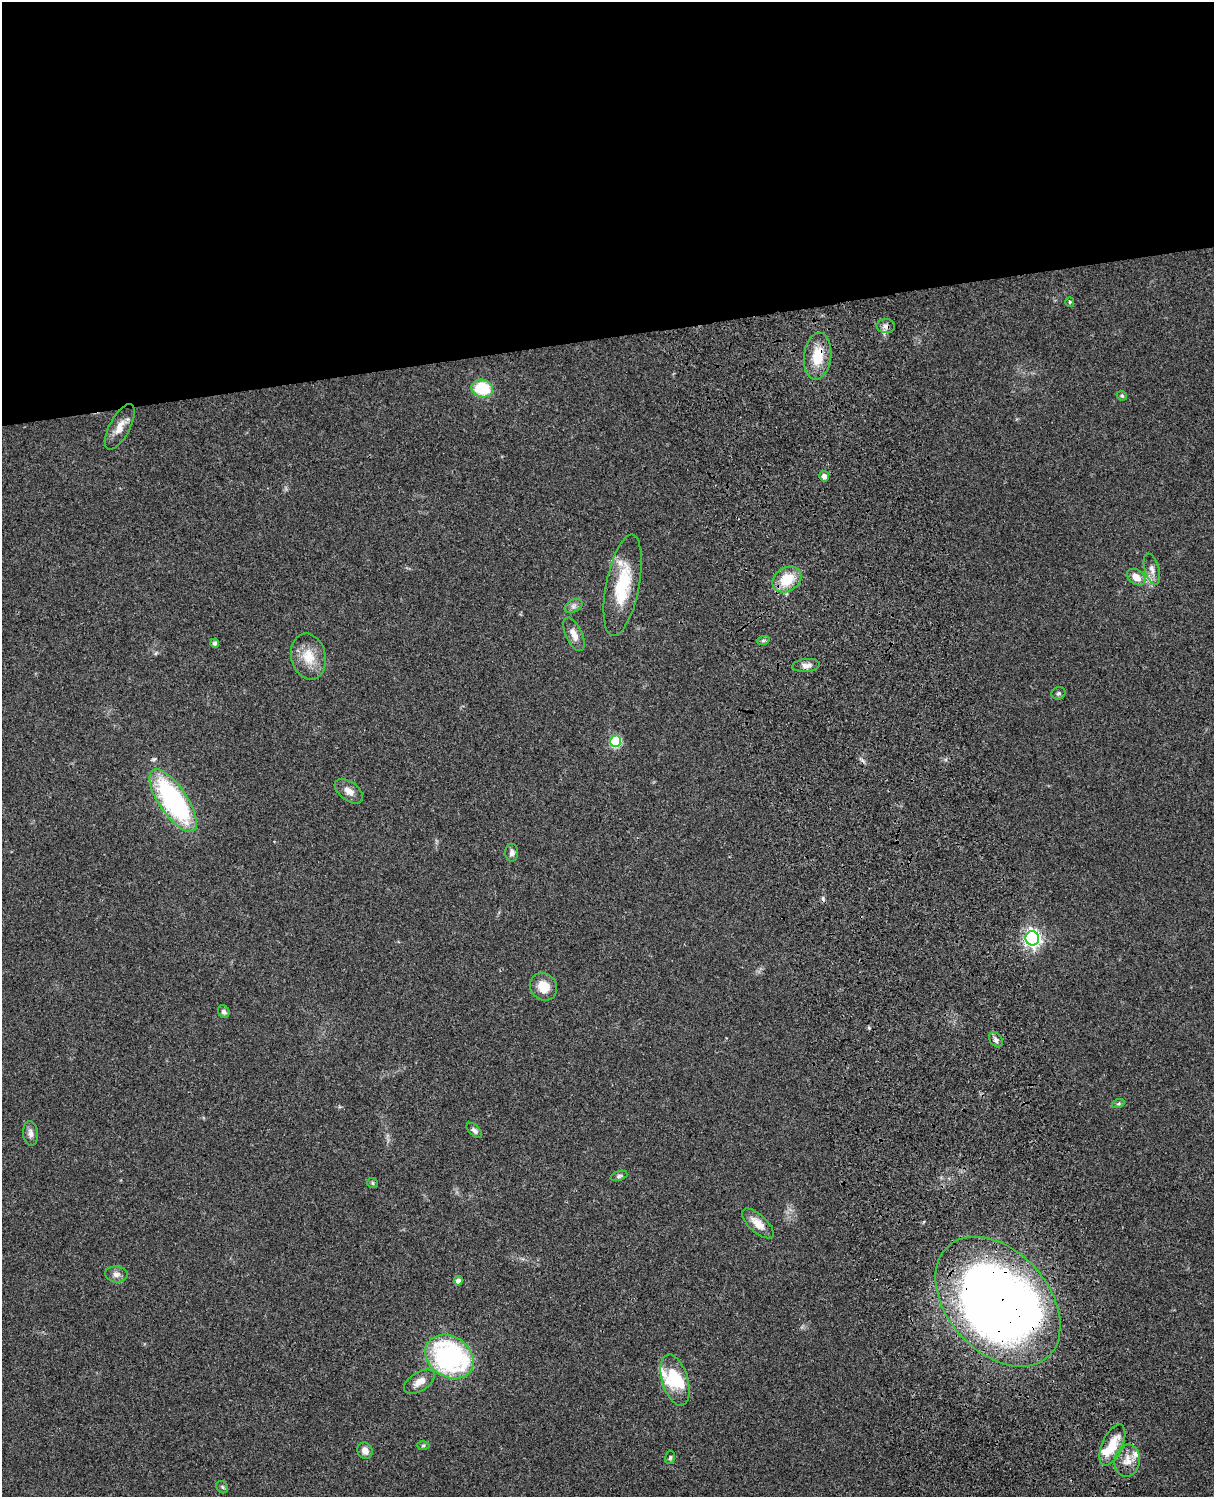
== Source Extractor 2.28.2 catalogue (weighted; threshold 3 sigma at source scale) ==
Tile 2 of 4 x 3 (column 2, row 1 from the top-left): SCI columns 1333-2544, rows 3267-4761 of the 5086 x 4924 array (HDU 1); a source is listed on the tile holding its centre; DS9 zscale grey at full resolution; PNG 1216 x 1499 px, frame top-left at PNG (2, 2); each listed source drawn as its Kron ellipse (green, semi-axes under 4 px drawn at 4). Shown black and unused: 23% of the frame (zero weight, under 3 of 4 exposures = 6% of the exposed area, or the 3 px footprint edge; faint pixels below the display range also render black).
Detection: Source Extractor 2.28.2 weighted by HDU 2 'WHT'; one run over the whole footprint, this tile lists its part. Background 0.0966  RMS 0.0063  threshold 0.0284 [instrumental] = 3 sigma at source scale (4.5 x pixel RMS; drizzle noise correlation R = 1.50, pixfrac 1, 0.05/0.05 arcsec/px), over >= 5 px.
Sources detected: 50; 1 cosmic-ray / hot-pixel residue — neither listed nor drawn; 5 inside a brighter listed object's ellipse — not listed separately; the other 44 listed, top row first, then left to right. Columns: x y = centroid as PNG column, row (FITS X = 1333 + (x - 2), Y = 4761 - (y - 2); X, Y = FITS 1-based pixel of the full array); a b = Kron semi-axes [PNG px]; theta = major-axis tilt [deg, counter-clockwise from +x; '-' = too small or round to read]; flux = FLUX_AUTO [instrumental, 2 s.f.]
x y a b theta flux
1070 302 5 4 - 0.63
886 326 9 7 -5 2.4
818 356 23 13 83 16
482 388 11 8 -14 27
1122 396 5 4 - 0.94
120 427 25 10 62 7.1
824 476 5 5 - 3.4
1152 569 16 7 -74 3.5
1136 577 10 7 -35 6.4
787 580 15 12 33 16
623 585 51 16 79 32
573 606 10 6 27 2.3
574 634 18 8 -65 5.5
763 641 6 4 19 1
215 643 4 4 - 1.8
308 657 23 17 -77 14
806 665 13 6 6 3.2
1058 693 7 6 - 1.2
615 741 6 5 - 44
349 791 16 9 -37 5.1
173 801 36 14 -56 110
512 853 9 6 90 2.1
1032 938 7 7 - 230
544 987 14 12 -47 10
224 1012 7 5 -60 1.9
996 1040 8 6 -54 2
1118 1104 6 4 19 0.91
474 1130 9 5 -45 1.8
30 1133 12 7 -85 3
619 1176 9 4 19 1.3
373 1183 5 5 - 0.92
758 1224 20 9 -42 8
116 1274 11 8 -6 3.1
458 1281 4 4 - 2.8
998 1302 74 50 -48 640
449 1357 26 20 -33 110
675 1380 26 13 -73 19
419 1382 17 9 31 5.9
1112 1445 22 10 66 14
423 1446 6 4 1 0.95
365 1451 8 7 - 4.5
670 1458 7 5 74 1
1127 1461 16 12 80 7.4
222 1487 6 5 - 1.1
Overlapping masked pixels (flux is a lower limit): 3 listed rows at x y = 886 326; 818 356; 998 1302